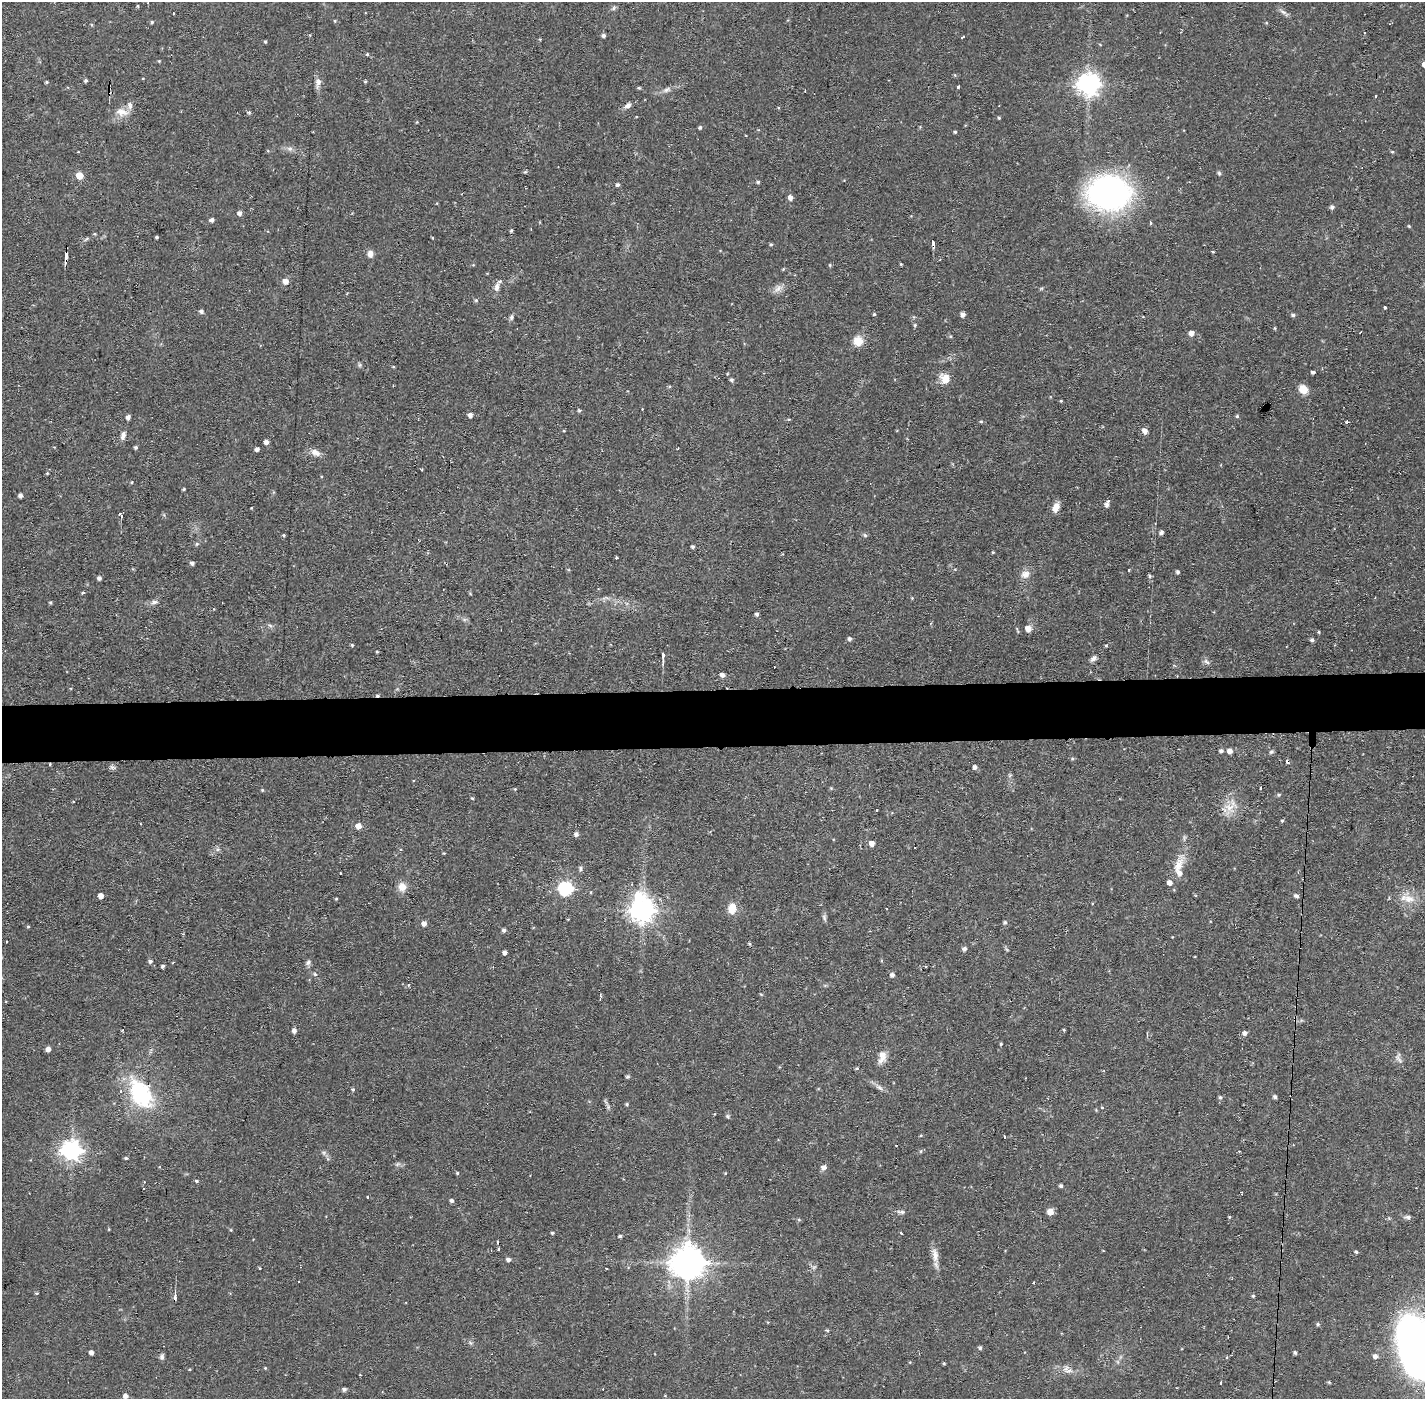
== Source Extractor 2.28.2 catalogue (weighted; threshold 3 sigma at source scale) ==
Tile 5 of 3 x 3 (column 2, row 2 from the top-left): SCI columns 1423-2845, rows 1452-2848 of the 4267 x 4300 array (HDU 1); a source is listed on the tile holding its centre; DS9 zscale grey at full resolution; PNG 1427 x 1401 px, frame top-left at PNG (2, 2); no overlay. Shown black and unused: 4% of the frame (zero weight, under 2 of 3 exposures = <1% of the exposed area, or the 3 px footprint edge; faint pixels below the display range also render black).
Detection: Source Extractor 2.28.2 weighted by HDU 2 'WHT'; one run over the whole footprint, this tile lists its part. Background 0.0582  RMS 0.006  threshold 0.0272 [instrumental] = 3 sigma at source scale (4.5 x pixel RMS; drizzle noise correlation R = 1.50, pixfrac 1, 0.05/0.05 arcsec/px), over >= 5 px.
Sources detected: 252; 1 inside a brighter object's white glare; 9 cosmic-ray / hot-pixel residue — not listed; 6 inside a brighter listed object's ellipse — not listed separately; the other 236 listed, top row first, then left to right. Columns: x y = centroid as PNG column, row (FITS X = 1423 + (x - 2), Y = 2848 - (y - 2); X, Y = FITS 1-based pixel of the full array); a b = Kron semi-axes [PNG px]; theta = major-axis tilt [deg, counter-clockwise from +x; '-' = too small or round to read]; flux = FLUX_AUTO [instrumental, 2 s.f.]
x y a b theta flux
137 6 5 3 - 0.64
613 8 7 5 60 1.1
1283 12 10 5 -25 2
173 13 3 2 - 0.96
335 21 4 3 - 0.53
152 22 4 4 - 0.79
92 25 5 3 - 0.59
603 35 5 4 - 1.6
962 37 3 3 - 2.6
265 42 4 3 - 0.72
367 54 4 3 - 0.67
159 61 3 3 - 0.51
86 80 4 4 - 1.1
365 81 4 3 - 0.75
47 82 4 4 - 0.67
318 82 14 7 81 3.2
1089 84 8 7 - 430
959 87 3 3 - 3
639 88 4 4 - 0.69
666 90 11 6 21 2.4
1376 96 3 2 - 0.91
628 105 9 6 35 2.3
122 112 20 9 -10 5.8
249 112 5 5 - 0.95
999 118 4 3 - 0.74
700 127 5 4 - 1
955 132 4 3 - 0.81
290 149 8 5 -31 1.8
1392 152 4 4 - 0.6
1219 173 5 5 - 1
79 175 5 5 - 12
758 182 4 4 - 0.92
617 185 4 4 - 1.5
1108 193 36 27 5 220
790 197 5 4 - 2.7
1332 207 5 5 - 1.6
239 213 5 4 - 2.6
212 220 5 4 - 1.7
1150 223 3 3 - 1
1409 226 4 3 - 0.57
511 230 4 3 - 0.78
94 234 4 4 - 0.63
157 237 3 3 - 1
86 239 8 3 45 0.92
771 244 5 4 - 0.74
933 244 6 4 -78 3.1
1213 252 4 3 - 0.58
370 254 9 6 89 3.1
66 256 10 3 88 12
901 264 3 3 - 0.56
830 265 5 4 - 0.69
783 269 5 3 - 0.61
285 281 5 5 - 4.7
497 287 13 7 85 2.8
778 288 14 7 50 3.4
476 300 5 5 - 0.94
1385 307 3 3 - 1.9
201 311 5 5 - 1.7
874 314 4 4 - 0.78
963 314 4 4 - 2.6
1293 315 5 4 - 1.1
511 317 7 5 79 1.4
915 325 5 4 - 0.77
1191 333 5 5 - 3.3
858 341 12 11 - 7.4
360 365 7 4 90 0.94
1313 372 4 3 - 1.3
945 378 11 9 -58 7.6
732 380 5 4 - 1.1
1303 389 10 8 -48 7.1
1061 401 3 3 - 0.59
642 409 2 2 - 0.48
579 411 5 4 - 0.71
470 415 4 4 - 2.6
1237 416 4 4 - 0.81
128 417 4 4 - 2.3
789 419 4 3 - 0.63
981 421 4 4 - 0.68
1347 422 5 3 - 0.87
564 431 4 3 - 0.48
1145 431 6 5 - 3.5
123 436 11 6 77 2.7
266 442 4 4 - 2.9
136 447 4 4 - 0.99
678 448 3 2 - 0.55
257 449 4 4 - 2.4
315 452 14 8 -29 4
422 470 4 2 - 0.56
47 473 4 4 - 0.67
132 482 4 4 - 0.53
183 489 3 3 - 0.68
20 495 4 4 - 2.2
1107 504 5 4 - 1.9
1056 507 11 7 63 5.3
122 515 3 3 - 110
1161 532 4 4 - 1.6
284 535 4 3 - 0.66
865 535 6 4 -43 1.1
197 544 6 5 - 1
693 546 4 4 - 1.2
993 552 4 3 - 0.58
616 558 3 3 - 1.3
192 563 4 4 - 1.6
1129 570 3 3 - 1.4
1178 572 4 4 - 1.2
1025 574 12 10 23 4.4
1150 576 5 4 - 1
99 578 4 4 - 1.8
82 593 3 3 - 1.3
912 598 4 4 - 0.49
50 602 4 3 - 0.75
154 602 10 6 16 2.1
757 614 4 4 - 1.4
464 619 7 4 -1 1.2
1028 629 5 5 - 5
1319 632 4 3 - 0.69
849 639 6 5 - 1.4
1312 640 5 4 - 1.3
352 645 4 4 - 0.75
1106 645 4 3 - 0.64
377 652 4 3 - 0.57
663 657 13 3 -90 2.2
1093 658 9 6 42 2
1206 662 10 5 -41 1.7
722 675 5 4 - 2.4
1221 751 5 4 - 1.5
1230 751 6 5 - 3
1271 752 6 5 - 1.2
1072 759 5 3 - 0.69
50 764 4 3 - 0.47
112 767 8 6 -15 1.4
975 767 5 5 - 2.2
1010 775 5 5 - 0.85
831 788 4 4 - 0.59
1261 788 3 3 - 2.6
262 790 5 4 - 0.67
1279 795 5 4 - 0.93
472 798 4 3 - 0.64
1229 807 20 15 -1 9.7
1282 821 4 4 - 0.78
358 826 5 5 - 5.2
576 834 5 5 - 1.9
872 843 5 5 - 3.4
444 853 3 3 - 0.51
1178 866 37 11 68 11
580 868 8 4 -86 1.2
402 887 10 9 - 5.9
565 889 6 6 - 100
101 896 4 4 - 4.6
1296 896 6 5 - 1.5
336 899 3 3 - 0.52
1409 899 16 12 -5 7.9
732 908 12 8 84 7.7
642 910 8 8 - 560
824 918 9 5 -73 1.4
568 919 4 3 - 0.47
1005 922 5 5 - 1.2
424 924 5 5 - 2.9
28 926 4 4 - 0.63
504 930 5 4 - 1.6
750 944 5 3 - 0.67
964 949 5 5 - 1.8
505 952 4 4 - 2.1
150 961 5 5 - 1.6
173 962 4 2 - 0.5
308 962 8 6 69 1.7
163 966 3 3 - 1.3
892 975 5 5 - 1.9
408 985 4 4 - 0.71
761 994 5 3 - 0.59
1064 1030 4 3 - 0.55
294 1031 4 4 - 2.6
1245 1033 5 4 - 2
1001 1044 4 3 - 0.68
48 1049 4 4 - 3
882 1057 17 9 76 5.1
1399 1058 16 6 -73 2.3
857 1068 4 3 - 0.86
628 1077 5 4 - 1.1
879 1088 10 5 -41 2.2
353 1090 5 4 - 0.87
140 1094 41 24 -59 50
1220 1097 5 5 - 1.3
1275 1097 4 4 - 1.4
627 1104 4 4 - 0.81
1102 1107 4 3 - 0.63
727 1116 6 4 -73 1
1004 1137 3 2 - 1.1
71 1150 8 7 - 310
921 1151 5 3 - 0.62
1239 1151 3 2 - 0.56
324 1153 8 5 -17 1.4
126 1158 4 4 - 0.71
824 1167 6 5 - 2.8
457 1173 5 4 - 0.71
725 1173 4 3 - 0.47
197 1181 5 4 - 1.1
1061 1186 4 4 - 1.3
1242 1193 4 2 - 1.2
368 1197 3 3 - 1.6
452 1201 4 4 - 1.6
901 1212 12 5 -7 1.6
1050 1212 6 5 - 5.8
1229 1217 4 3 - 0.54
1408 1217 9 5 -1 1.6
109 1229 5 3 - 0.46
552 1233 4 3 - 0.95
901 1233 3 3 - 0.86
620 1236 4 3 - 1
498 1242 3 3 - 1.5
1356 1252 4 4 - 1
935 1255 21 8 -81 5.3
508 1260 5 4 - 1.9
688 1262 10 10 - 1300
260 1268 3 3 - 0.52
1034 1283 3 2 - 0.85
37 1293 4 3 - 0.69
1253 1296 4 4 - 0.7
175 1297 11 3 89 1.7
1318 1324 5 4 - 1
827 1330 4 4 - 0.77
470 1343 7 5 -59 1.1
1417 1346 54 33 -71 350
980 1348 5 4 - 1.1
91 1352 4 4 - 2.3
1295 1352 4 3 - 1.1
1375 1356 5 5 - 2.8
162 1357 8 5 75 1.6
944 1363 4 3 - 0.67
265 1368 4 3 - 0.55
1069 1370 13 6 12 3.3
1329 1382 4 3 - 0.63
1221 1383 3 3 - 5.3
1177 1388 3 2 - 0.62
344 1389 5 5 - 1.2
126 1396 5 4 - 2.7
Overlapping masked pixels (flux is a lower limit): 4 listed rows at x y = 933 244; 66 256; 50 764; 140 1094
Isophote crosses this tile's border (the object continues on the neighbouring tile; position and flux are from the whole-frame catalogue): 1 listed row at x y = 1417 1346